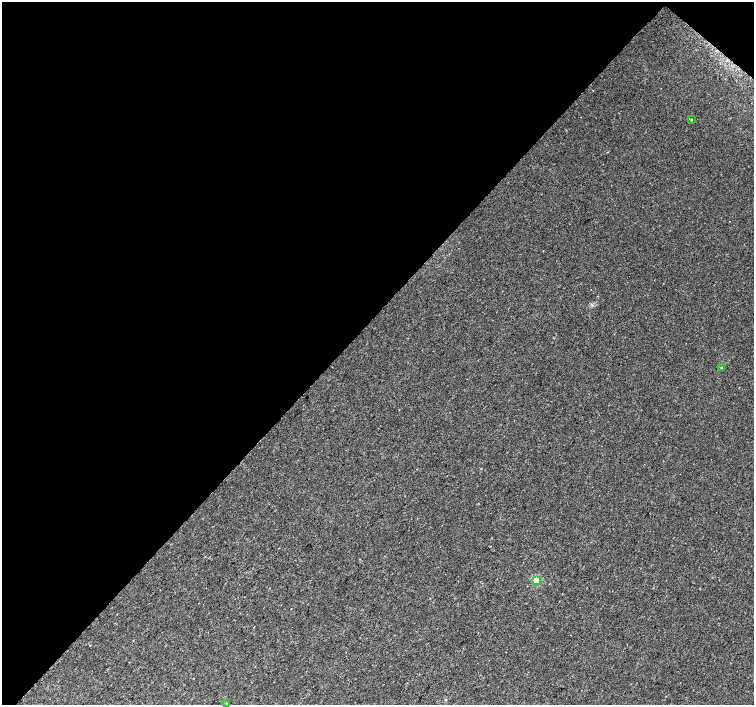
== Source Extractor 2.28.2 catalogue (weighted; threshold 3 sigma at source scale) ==
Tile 2 of 4 x 4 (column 2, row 1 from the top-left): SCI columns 1539-3041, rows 4486-5891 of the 6074 x 6092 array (HDU 1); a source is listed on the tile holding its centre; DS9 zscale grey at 2 x 2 block average (1 PNG px = mean of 2 x 2 image px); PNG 756 x 707 px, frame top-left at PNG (2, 2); each listed source drawn as its Kron ellipse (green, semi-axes under 4 px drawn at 4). Shown black and unused: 46% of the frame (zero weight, under 2 of 3 exposures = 2% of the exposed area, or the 3 px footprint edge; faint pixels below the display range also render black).
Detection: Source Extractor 2.28.2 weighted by HDU 2 'WHT'; one run over the whole footprint, this tile lists its part. Background 0.0335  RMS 0.011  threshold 0.0514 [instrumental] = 3 sigma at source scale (4.5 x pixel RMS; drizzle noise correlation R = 1.50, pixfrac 1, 0.0396/0.0396 arcsec/px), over >= 5 px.
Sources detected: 4; all 4 listed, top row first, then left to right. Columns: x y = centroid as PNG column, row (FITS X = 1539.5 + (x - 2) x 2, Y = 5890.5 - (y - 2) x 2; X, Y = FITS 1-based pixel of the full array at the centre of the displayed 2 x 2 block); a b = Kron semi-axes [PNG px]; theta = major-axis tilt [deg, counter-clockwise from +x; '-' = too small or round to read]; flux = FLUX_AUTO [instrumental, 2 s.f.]
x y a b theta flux
691 120 3 2 - 2.1
722 367 3 3 - 1.9
536 580 3 3 - 110
227 703 3 2 - 1.4